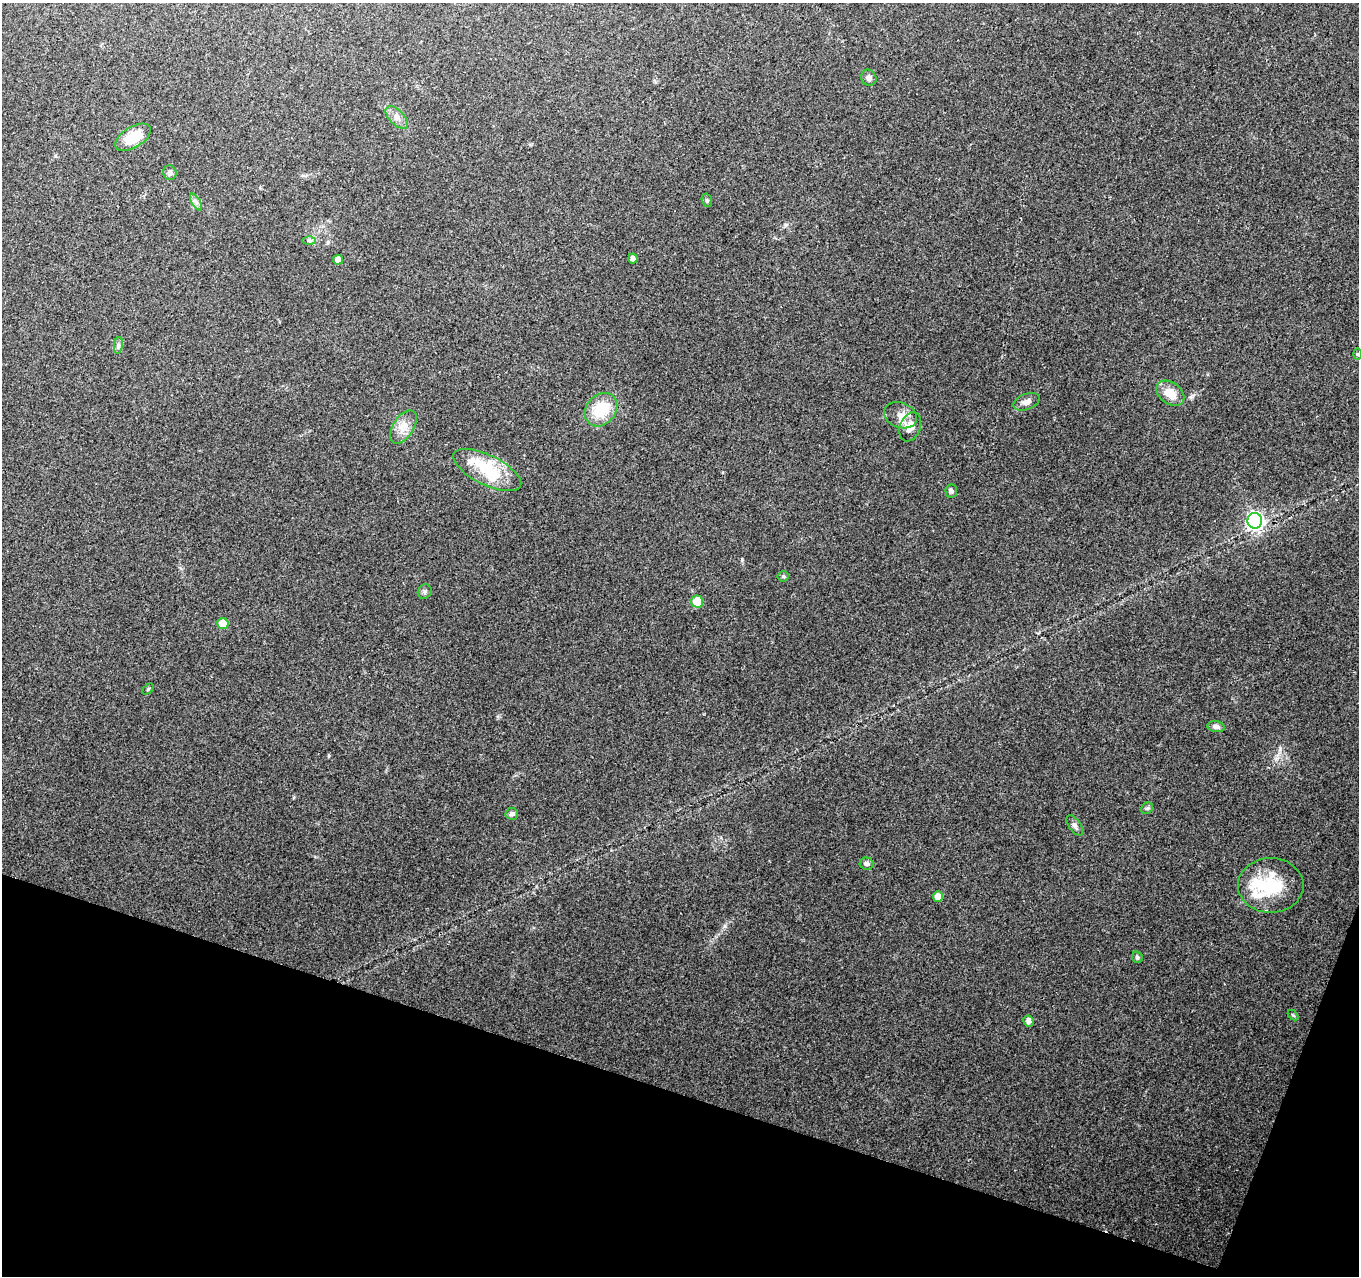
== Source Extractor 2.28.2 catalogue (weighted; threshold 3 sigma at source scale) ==
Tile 15 of 4 x 4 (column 3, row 4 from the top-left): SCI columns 2716-4072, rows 213-1486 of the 5436 x 5585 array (HDU 1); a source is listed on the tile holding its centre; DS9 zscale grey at full resolution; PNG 1361 x 1278 px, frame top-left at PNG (2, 3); each listed source drawn as its Kron ellipse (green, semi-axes under 4 px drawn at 4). Shown black and unused: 16% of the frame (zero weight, under 2 of 3 exposures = <1% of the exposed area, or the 3 px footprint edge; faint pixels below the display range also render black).
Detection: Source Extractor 2.28.2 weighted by HDU 2 'WHT'; one run over the whole footprint, this tile lists its part. Background 0.198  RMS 0.0088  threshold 0.0398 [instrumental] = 3 sigma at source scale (4.5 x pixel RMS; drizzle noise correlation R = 1.50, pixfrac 1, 0.0396/0.0396 arcsec/px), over >= 5 px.
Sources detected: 40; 2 inside a brighter object's white glare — neither listed nor drawn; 3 inside a brighter listed object's ellipse — not listed separately; the other 35 listed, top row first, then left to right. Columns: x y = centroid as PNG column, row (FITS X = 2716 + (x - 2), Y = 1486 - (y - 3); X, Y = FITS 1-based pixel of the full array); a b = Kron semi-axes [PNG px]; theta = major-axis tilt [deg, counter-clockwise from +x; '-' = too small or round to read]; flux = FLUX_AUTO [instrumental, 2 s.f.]
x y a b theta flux
869 78 8 7 - 3.1
397 117 14 7 -46 5.4
133 137 20 10 32 22
170 173 7 6 - 2.2
707 200 7 5 -70 1.4
196 202 9 3 -58 2.3
309 240 6 4 -1 1.7
633 258 5 4 - 3.9
338 260 5 5 - 6.7
118 345 8 4 81 1.9
1357 354 6 4 -90 1.1
1170 393 15 10 -37 14
1026 402 14 7 22 5.1
601 410 18 14 49 30
900 415 17 12 -20 9.8
404 427 18 10 57 10
910 427 15 10 68 10
487 470 37 14 -26 33
951 491 6 6 - 2.2
1255 521 8 7 - 280
783 576 5 5 - 1.2
425 591 7 6 - 2.1
697 602 6 5 - 27
223 624 5 5 - 23
148 689 6 4 45 1
1216 727 8 5 -9 3.1
1147 808 6 5 - 1.6
512 814 6 6 - 3
1075 825 12 6 -56 2.9
866 863 7 6 - 3
1271 885 33 27 0 45
938 896 5 5 - 7.1
1137 957 6 5 - 1.7
1293 1015 6 3 -44 0.94
1028 1021 5 5 - 3.7
Unlisted compact peaks at least as high as the median listed source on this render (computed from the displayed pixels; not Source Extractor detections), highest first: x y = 725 926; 1191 397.